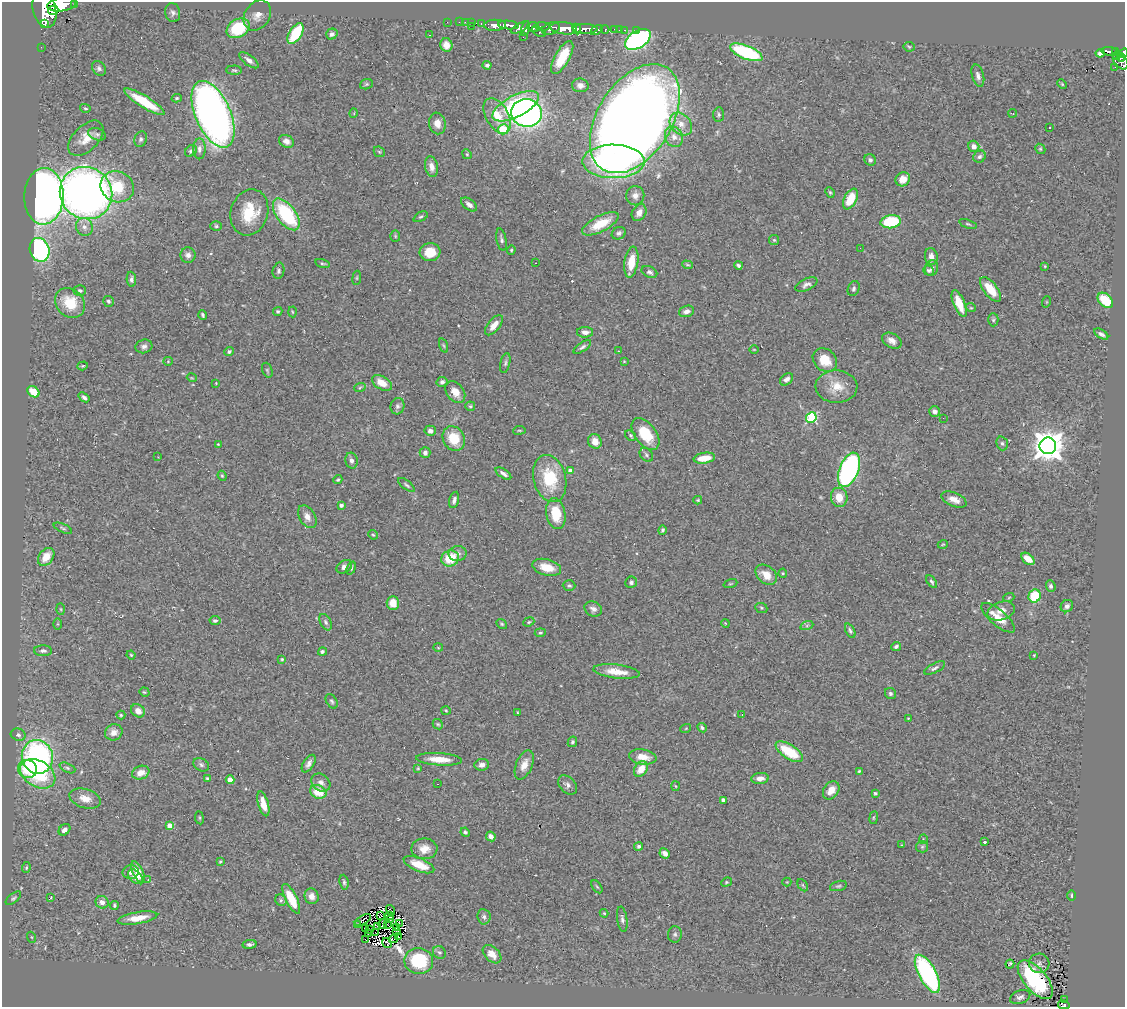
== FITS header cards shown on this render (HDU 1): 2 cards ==
NAXIS1  =                 1123
NAXIS2  =                 1005

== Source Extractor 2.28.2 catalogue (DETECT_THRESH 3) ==
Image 1123 x 1005 px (HDU 1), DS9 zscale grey, 1 PNG px = 1 image px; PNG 1127 x 1009 px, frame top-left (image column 1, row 1005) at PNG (2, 2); each listed source drawn as its Kron ellipse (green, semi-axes under 4 px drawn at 4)
Background 0.621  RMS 0.054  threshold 0.162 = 3 sigma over >= 5 px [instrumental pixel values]
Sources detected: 368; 9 with non-positive FLUX_AUTO (blend fragments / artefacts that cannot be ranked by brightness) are neither listed nor drawn; the other 359 listed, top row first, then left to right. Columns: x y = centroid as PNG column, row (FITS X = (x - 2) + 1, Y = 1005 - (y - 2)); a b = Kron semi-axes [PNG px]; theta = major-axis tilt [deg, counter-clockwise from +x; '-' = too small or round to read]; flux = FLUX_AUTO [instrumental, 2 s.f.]
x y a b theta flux
62 4 15 7 9 3600
75 4 3 3 - 70
44 9 18 11 -74 3500
53 10 5 4 - 620
173 13 9 7 -77 13
257 15 16 12 55 39
447 22 2 2 - 6.6
459 22 2 2 - 6.4
465 22 3 2 - 26
472 23 4 3 - 7.1
45 24 4 3 - 330
481 24 3 2 - 22
495 25 11 5 1 800
508 25 10 4 -6 850
471 26 2 2 - 11
542 26 7 4 -4 230
520 27 10 4 27 310
533 27 6 5 - 300
238 28 12 9 29 210
526 28 7 3 78 320
564 28 13 6 -7 1600
551 29 9 5 19 690
577 29 5 4 - 390
585 29 12 4 -2 760
615 29 3 3 - 22
597 30 6 4 35 200
605 30 4 3 - 140
619 30 2 2 - 6.5
625 30 3 2 - 17
636 30 3 3 - 8.1
539 32 7 4 -29 130
296 34 12 6 58 190
332 34 6 5 - 10
429 35 3 2 - 3.3
523 37 3 2 - 3.3
638 39 14 8 32 740
446 45 7 6 - 26
41 47 2 2 - 7.6
909 47 5 5 - 5.2
1110 51 8 3 -7 130
746 52 17 6 -22 350
1115 52 3 3 - 110
1100 53 4 4 - 14
1123 53 5 4 - 200
1117 55 4 4 - 66
562 57 18 7 61 110
1121 57 4 2 - 150
249 60 11 5 -38 17
1120 61 9 6 -49 330
487 65 4 4 - 8.8
1115 67 2 2 - 9.2
99 68 8 6 -52 10
234 70 8 4 -2 6.5
978 76 11 6 -75 15
366 84 6 5 - 5.7
1062 84 5 3 - 3.8
580 85 8 7 - 17
177 98 5 4 - 4.6
144 102 23 6 -32 120
516 106 26 10 27 430
85 108 5 3 - 4.8
354 113 5 3 - 2.6
526 113 15 14 - 1100
1013 113 4 2 - 3
213 114 35 17 -66 2900
719 114 7 5 81 7.8
497 116 19 11 -60 72
635 119 60 37 57 7600
437 123 11 8 -80 29
681 124 13 9 -47 39
1050 127 2 2 - 3.6
503 129 5 5 - 140
97 134 9 6 -20 8.9
674 137 10 8 -67 26
86 138 21 12 45 55
141 139 8 6 69 9
286 141 8 6 -27 18
974 146 5 5 - 20
199 149 10 6 88 15
1040 149 5 4 - 4.8
191 151 6 5 - 8.2
379 152 6 5 - 5.2
467 154 5 4 - 4.2
980 157 6 5 - 9.6
870 160 6 5 - 9.9
614 161 31 17 0 600
431 167 10 6 -77 24
903 179 7 6 - 40
117 187 17 15 -26 130
830 192 5 4 - 5.2
86 193 27 25 -43 2700
44 196 28 19 88 2700
635 196 9 9 - 22
850 199 11 6 64 92
469 204 9 5 -37 19
249 212 23 18 72 130
639 213 9 7 60 26
286 214 18 9 -53 310
421 217 7 4 27 6.6
891 222 10 6 8 200
600 224 20 8 27 100
968 224 9 3 -19 5.6
216 226 6 5 - 5.9
84 227 9 8 - 19
619 233 7 6 - 9.7
395 236 5 5 - 4.4
501 240 11 5 -79 9.1
774 240 5 5 - 5.2
860 248 2 2 - 930
40 250 12 9 -72 500
511 250 4 4 - 4.3
430 252 10 9 - 65
188 255 7 7 - 16
931 256 8 6 -76 24
631 262 15 6 81 71
322 263 7 4 -15 5.7
535 263 3 2 - 4.6
687 265 5 4 - 4.8
738 265 4 3 - 8.1
1045 266 4 3 - 3.1
932 268 8 6 69 13
279 271 8 6 78 9.2
929 271 6 5 - 7.5
649 272 8 5 -25 11
357 278 7 3 82 4.2
131 279 8 4 -87 10
806 285 12 5 25 14
854 289 8 5 70 8
991 289 14 6 -52 80
80 291 6 5 - 8
1105 300 9 6 -44 110
108 301 5 5 - 7.3
1046 302 6 3 71 3.6
70 303 16 13 -44 100
959 303 14 5 -68 71
971 308 5 3 - 3.3
278 311 5 4 - 6.2
686 311 8 5 17 16
292 312 5 3 - 3.8
203 315 5 3 - 6.2
993 320 6 5 - 6.5
494 325 12 6 50 36
585 332 8 5 0 16
1101 334 8 4 -32 10
892 341 10 7 -29 22
144 346 8 6 14 14
444 346 7 3 -71 4.9
582 347 10 4 35 10
754 349 5 3 - 2.7
229 351 4 4 - 8.1
618 351 2 2 - 2
825 360 13 10 -42 75
168 361 5 4 - 3.8
624 361 3 2 - 2.5
505 363 10 4 78 8.3
83 366 5 4 - 4.1
267 370 8 5 -70 5.9
192 378 5 3 - 3.1
786 379 7 5 39 15
442 382 5 5 - 9.7
216 383 2 2 - 2.2
382 383 11 6 -30 47
360 387 6 3 21 4.5
836 387 21 16 -2 68
33 392 6 5 - 70
455 392 12 8 -54 43
84 397 6 4 -39 9.8
397 406 8 7 - 11
470 406 5 4 - 5.5
935 412 5 5 - 16
811 418 5 5 - 310
943 418 2 2 - 2
519 430 6 3 7 3.7
430 431 5 5 - 15
645 434 18 10 -52 130
631 435 6 4 -46 6.3
454 438 13 10 -60 97
595 441 7 6 - 36
1002 443 7 5 -73 9.1
218 444 3 3 - 3
1048 446 8 8 - 5600
425 453 5 5 - 13
646 455 8 5 -46 9.4
158 457 2 2 - 1.8
704 458 11 5 8 62
351 461 8 6 -76 13
849 470 18 9 68 880
571 471 4 4 - 25
503 474 9 4 -33 13
222 476 5 4 - 4.2
550 479 24 16 -76 170
338 480 5 4 - 5.6
407 485 10 4 -38 6.9
839 497 9 8 - 54
954 499 13 6 -22 32
454 500 8 4 76 11
698 500 4 3 - 4
341 505 4 3 - 12
556 514 15 9 -81 110
307 517 12 8 -59 25
63 528 9 4 -24 6.3
662 530 5 3 - 7.4
373 535 5 4 - 4.3
943 544 5 3 - 3.4
458 554 9 7 3 19
46 557 10 7 52 59
450 558 9 8 - 100
1028 559 7 5 -40 45
344 567 8 6 32 20
547 567 14 8 -15 59
351 568 7 4 70 5.7
783 573 4 4 - 3.9
766 575 12 8 -38 46
631 582 6 5 - 7.3
932 582 7 4 -57 6.6
730 584 7 3 19 3.8
569 585 6 5 - 6.5
1051 586 6 4 -71 11
1035 596 6 6 - 130
1009 597 5 3 - 3.6
393 603 7 6 - 48
1067 606 6 5 - 13
761 608 6 5 - 5.7
61 609 6 4 -88 4.2
593 609 9 7 -27 15
1001 611 14 9 18 32
998 618 21 8 -40 63
215 621 5 4 - 8.9
326 622 9 5 -63 9.6
529 622 6 4 23 5
725 623 4 3 - 2.7
58 624 6 4 90 4.8
502 624 6 4 -37 4.4
807 625 6 4 19 7.2
850 631 8 4 -64 7.5
540 633 5 4 - 4.8
896 646 5 4 - 7.2
438 648 5 3 - 3.3
43 651 9 5 0 12
322 652 4 4 - 7.3
131 655 4 4 - 4.1
1034 655 3 3 - 3.8
282 659 3 3 - 4.1
935 668 11 4 27 9.9
616 672 23 7 -7 58
144 692 5 4 - 3.9
890 694 6 5 - 8.3
332 701 8 5 -58 7.3
446 710 5 3 - 3.3
138 711 7 6 - 27
517 713 4 2 - 2.9
121 715 4 4 - 4.7
742 715 2 2 - 2.8
908 718 4 2 - 2.9
438 724 5 4 - 5.3
686 728 5 3 - 3.1
702 728 5 4 - 6.3
114 732 9 8 - 26
18 735 7 6 - 9.8
572 742 5 4 - 6.5
789 752 15 7 -33 140
37 757 17 15 -75 820
643 757 14 7 -9 50
439 759 23 6 -4 57
309 764 10 5 58 15
201 765 8 6 -30 8.7
482 765 7 5 6 15
524 765 15 8 68 35
67 768 8 4 -25 7.6
418 768 3 3 - 3.4
27 769 9 9 - 110
641 769 8 6 54 50
859 771 3 3 - 4.5
141 773 9 6 19 37
38 774 19 13 -30 230
760 778 8 5 6 21
208 779 4 3 - 11
230 780 4 4 - 43
321 783 10 8 -39 17
437 784 3 2 - 6.1
568 785 11 7 -44 16
675 786 5 3 - 3.2
831 790 10 7 54 34
318 792 8 6 -23 75
875 793 4 4 - 4.8
85 798 16 9 -17 40
723 800 4 4 - 18
263 804 13 5 -74 45
199 818 6 3 -82 4.2
874 818 6 3 81 3.7
170 826 4 4 - 49
64 830 6 5 - 17
465 832 5 4 - 7.2
491 836 5 4 - 19
923 839 5 3 - 2.9
985 842 3 3 - 6.7
902 845 4 2 - 2.6
639 846 4 4 - 10
922 847 6 5 - 6.5
424 849 13 10 0 39
665 853 5 4 - 17
220 862 3 3 - 3.8
419 865 16 6 -22 66
26 867 5 4 - 5.8
131 872 8 6 8 14
138 872 12 5 -66 39
135 877 8 5 -44 32
148 880 3 3 - 4.1
344 882 7 4 -83 7.2
726 882 5 4 - 4.6
787 882 4 4 - 3.3
803 885 6 4 -59 6.5
838 886 8 5 15 7.5
597 887 7 3 -54 4.7
1072 895 5 3 - 4.4
312 896 8 7 - 23
13 898 9 4 38 6.8
51 898 4 3 - 57
291 899 16 5 -63 100
281 900 6 5 - 6.9
102 902 6 6 - 21
114 905 4 4 - 5
391 910 5 2 - 0.61
604 913 4 3 - 3.8
389 915 3 2 - 0.52
381 916 3 2 - 1.6
484 917 8 6 -82 11
137 918 20 6 10 56
622 919 13 5 -81 12
363 920 9 3 29 0.036
390 920 4 2 - 0.78
399 923 4 2 - 3.7
357 924 3 2 - 2.9
383 924 5 2 - 3.9
387 924 2 2 - 2
378 927 3 2 - 3.8
366 928 3 2 - 4.7
396 928 3 2 - 3.1
370 929 2 2 - 3.3
397 931 3 2 - 1.2
368 933 3 2 - 2.9
376 933 2 2 - 2.2
675 934 8 7 - 9.4
31 937 5 3 - 3.3
398 937 3 2 - 3
365 939 3 2 - 6.9
393 939 4 3 - 5.8
387 943 5 2 - 1
250 944 7 4 8 9.3
439 952 7 6 - 7.3
492 954 11 7 -44 34
419 961 14 13 - 210
1039 963 10 9 - 18
1010 964 4 3 - 1
927 974 21 8 -61 650
1035 980 23 11 -50 310
1020 997 10 6 21 15
1064 1000 3 2 - 8.8
1064 1005 6 4 -12 48
At the frame edge (FLAGS 8, measured only in part): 5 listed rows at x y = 62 4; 75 4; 44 9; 1123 53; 1064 1005
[9 non-positive-flux detections neither listed nor drawn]